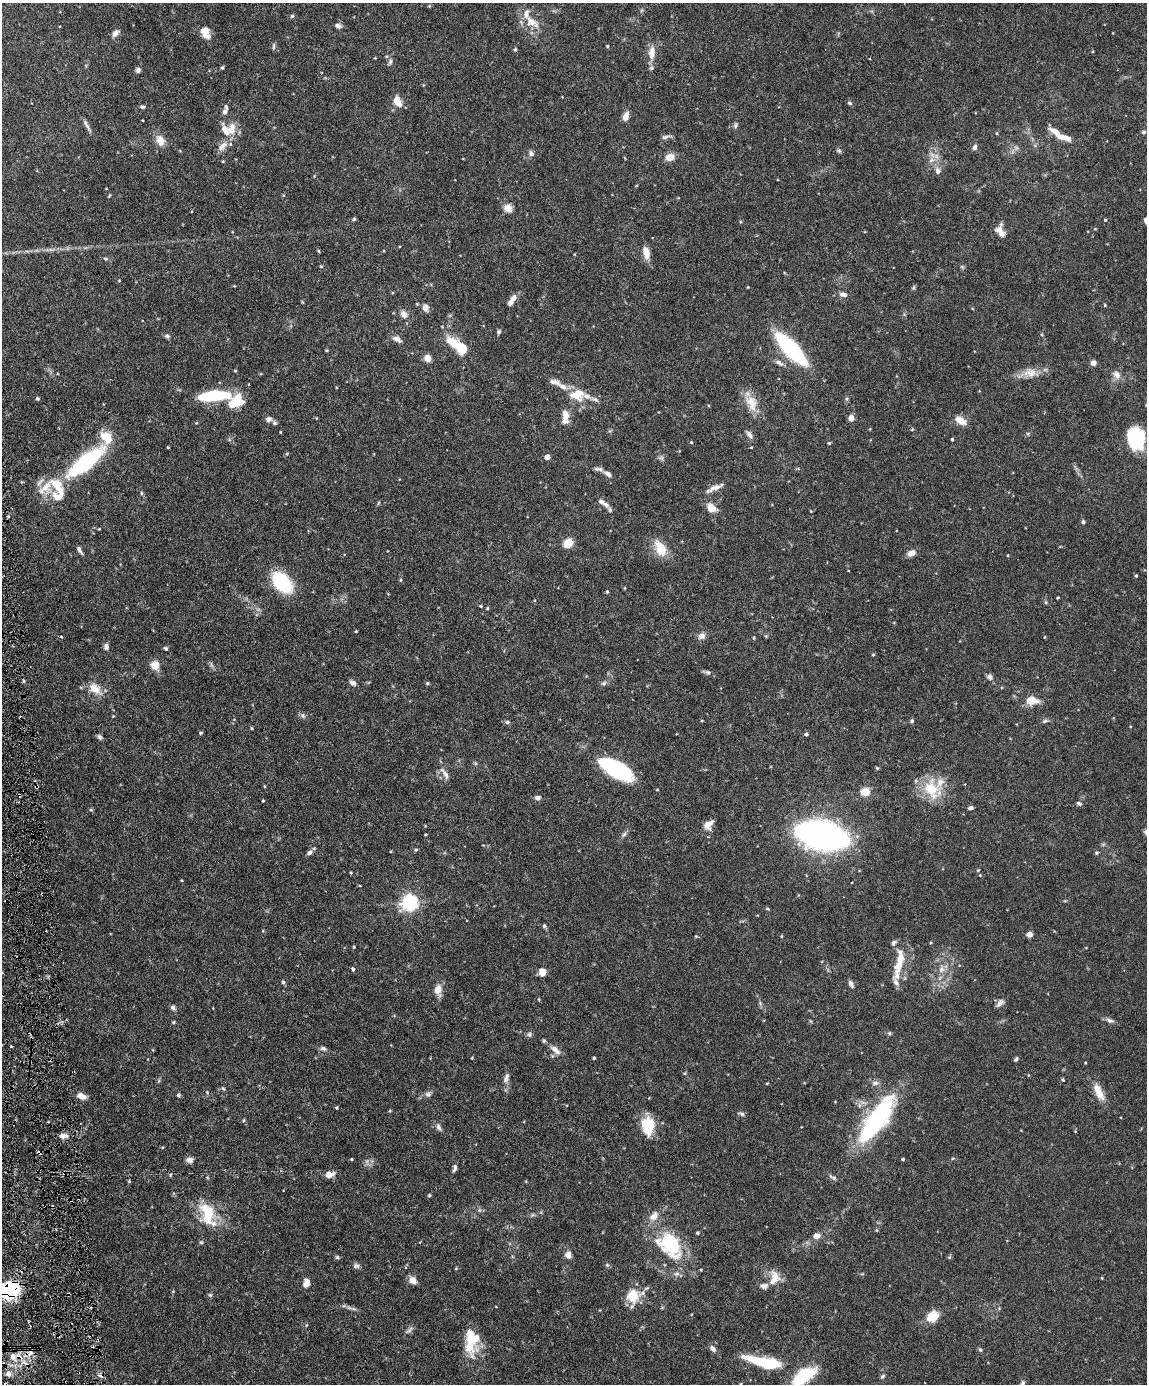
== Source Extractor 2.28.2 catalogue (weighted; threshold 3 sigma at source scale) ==
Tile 7 of 4 x 3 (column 3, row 2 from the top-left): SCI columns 2294-3438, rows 1617-2998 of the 4585 x 4509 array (HDU 1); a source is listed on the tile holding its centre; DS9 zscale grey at full resolution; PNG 1149 x 1386 px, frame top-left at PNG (2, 3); no overlay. Shown black and unused: <1% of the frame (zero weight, under 3 of 6 exposures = <1% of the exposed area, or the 3 px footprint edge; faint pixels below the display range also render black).
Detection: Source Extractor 2.28.2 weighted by HDU 2 'WHT'; one run over the whole footprint, this tile lists its part. Background 0.0991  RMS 0.0036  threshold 0.0148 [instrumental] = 3 sigma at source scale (4.09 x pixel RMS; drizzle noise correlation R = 1.36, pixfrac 0.8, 0.05/0.05 arcsec/px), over >= 5 px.
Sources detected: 278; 2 too faint to see at this stretch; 3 cosmic-ray / hot-pixel residue — not listed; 21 inside a brighter listed object's ellipse — not listed separately; the other 252 listed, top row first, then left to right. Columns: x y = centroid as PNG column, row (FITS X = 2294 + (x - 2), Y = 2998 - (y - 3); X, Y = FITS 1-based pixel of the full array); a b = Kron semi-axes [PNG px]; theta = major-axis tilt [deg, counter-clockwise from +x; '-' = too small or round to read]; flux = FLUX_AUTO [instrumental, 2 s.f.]
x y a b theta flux
429 6 5 4 - 0.31
292 16 5 5 - 0.51
532 22 25 13 -38 5.8
338 26 9 6 -20 1.1
205 32 14 9 -67 3.5
115 33 9 6 45 1.7
274 46 10 4 90 0.61
607 46 4 4 - 0.31
515 49 5 4 - 0.4
652 53 18 9 85 3.6
375 58 3 3 - 0.22
390 62 9 5 75 0.82
222 67 5 4 - 0.42
138 70 6 6 - 0.9
398 101 14 8 -67 3.4
850 103 7 4 -27 0.54
142 107 6 4 -17 0.64
225 111 14 6 71 1.6
625 116 10 6 69 2.4
735 125 9 4 89 0.68
87 126 18 4 -58 1.4
226 130 21 12 -32 5
1143 132 6 4 16 0.57
665 137 11 6 14 1.1
1065 138 20 7 -15 3.5
160 140 15 10 -63 3.3
222 146 16 8 41 2.6
975 147 6 5 - 1.1
839 150 7 5 -47 0.62
531 153 7 7 - 1.1
670 157 10 8 16 2.9
931 160 9 6 22 1.5
223 161 4 3 - 0.28
938 171 10 7 -78 1.5
636 186 4 3 - 0.27
508 208 11 10 - 2.4
354 219 5 4 - 0.44
1105 220 3 3 - 0.32
1145 220 8 4 -81 0.65
999 230 11 10 - 2.9
646 253 14 7 -77 4.1
962 267 7 4 -45 0.49
914 287 6 4 71 0.47
843 294 10 6 -7 1.7
513 298 10 7 57 1.9
1105 305 4 4 - 0.29
425 308 7 6 - 2.4
404 314 12 9 -49 2.1
499 332 7 5 67 0.59
167 336 7 5 -11 0.75
397 339 12 7 -33 1.6
453 343 21 10 -42 7.4
791 349 29 10 -47 49
326 350 4 3 - 0.28
428 358 6 6 - 3.3
779 363 11 6 -30 1.4
1093 363 5 5 - 1.8
235 371 4 4 - 0.32
1030 373 22 12 -4 4.4
1117 375 13 10 -54 2.2
554 382 14 6 -12 1.7
574 395 19 9 -27 4.7
214 396 37 11 5 17
37 398 5 5 - 0.45
595 399 11 5 -22 1.1
751 403 25 15 -67 5.9
566 414 13 9 -70 2.6
851 418 6 5 - 2.2
268 419 7 6 - 1.3
960 421 15 8 -32 3.5
275 423 7 6 - 0.7
912 429 5 3 - 0.29
280 432 4 2 - 0.27
1028 433 6 4 18 0.46
749 435 11 6 -59 1.4
106 437 19 13 -53 5.9
1136 438 21 17 -77 24
952 439 3 3 - 0.64
691 442 4 4 - 0.36
829 443 4 4 - 0.4
168 447 3 3 - 0.28
751 447 4 3 - 0.26
547 457 4 4 - 2.9
85 462 36 12 39 39
598 469 13 5 -4 1.1
608 474 10 6 -32 1.3
714 488 21 6 25 2.6
141 493 6 4 -89 0.42
59 495 25 16 62 6.8
378 503 6 3 70 0.34
606 505 10 7 -54 1.5
711 507 12 9 -44 3.9
1083 522 6 5 - 0.55
99 529 3 3 - 0.24
568 543 9 7 50 5.5
660 548 20 12 -62 6.6
79 550 11 4 -59 1
911 553 10 6 26 2.1
1136 576 4 3 - 0.41
282 582 19 12 -48 28
624 588 5 3 - 0.26
607 592 4 4 - 0.4
1058 598 3 3 - 0.36
481 606 4 4 - 0.31
487 608 4 3 - 0.37
356 631 4 3 - 0.28
702 636 8 7 - 1.9
766 636 5 4 - 0.39
1044 637 4 2 - 0.2
754 638 4 4 - 0.35
106 646 7 6 - 1.2
166 649 6 5 - 0.58
873 655 4 4 - 0.34
155 665 13 11 -75 2.9
707 672 12 5 -14 0.92
989 677 8 7 - 1.3
353 683 9 6 -30 1.2
427 683 5 4 - 0.41
604 683 8 6 17 0.81
95 689 18 11 -42 4.8
1032 700 14 10 -3 5
303 715 8 6 -56 0.81
113 716 4 3 - 0.23
702 721 3 3 - 0.31
912 721 6 4 70 0.51
1045 721 7 5 22 0.71
507 722 6 5 - 0.65
251 728 4 3 - 0.33
200 733 5 4 - 0.44
806 734 4 4 - 0.66
100 737 7 5 -56 0.74
475 763 6 4 -19 0.43
617 769 34 14 -29 33
445 774 20 6 -56 1.9
265 786 4 3 - 0.26
37 787 3 3 - 0.51
931 789 28 23 -33 11
865 792 5 5 - 14
19 795 4 3 - 0.35
538 798 6 5 - 1.3
263 801 3 2 - 0.3
1079 803 7 4 -24 0.74
970 808 6 5 - 0.72
91 810 6 4 -19 0.37
708 825 14 9 50 2.7
425 834 3 2 - 0.32
624 834 8 5 53 0.82
822 835 30 15 -12 230
1103 844 6 4 1 0.48
416 850 5 4 - 0.44
309 853 8 6 40 1.1
1097 853 6 4 22 0.45
978 870 5 3 - 0.29
351 873 4 3 - 0.3
980 875 4 4 - 0.24
181 880 4 3 - 0.27
410 903 6 6 - 110
768 909 5 3 - 0.34
544 926 6 5 - 0.6
1029 934 4 4 - 3.6
696 936 5 3 - 0.32
781 936 4 3 - 0.32
894 943 8 6 50 0.82
354 947 4 4 - 0.29
900 958 20 10 -89 5.4
353 969 4 3 - 0.85
941 969 13 8 81 2.4
542 972 9 8 - 2.4
283 982 5 5 - 0.49
851 984 8 5 -64 1.3
438 990 12 7 -88 3.7
539 999 4 3 - 0.27
760 1003 7 4 -73 0.61
1000 1003 12 6 48 1.4
173 1007 7 6 - 0.91
1110 1020 11 6 -19 1.1
173 1022 5 4 - 0.38
889 1033 5 5 - 0.47
529 1034 7 6 - 0.89
323 1048 9 6 -18 0.9
555 1050 19 8 -40 2.6
472 1058 3 3 - 0.26
594 1058 3 3 - 0.43
1016 1059 6 4 61 0.58
1028 1075 4 3 - 0.3
506 1078 14 6 70 1.6
1063 1080 5 4 - 0.41
767 1083 5 3 - 0.26
875 1083 10 6 8 1.3
223 1089 6 4 -30 0.46
207 1092 5 4 - 0.35
1098 1092 25 9 -64 4.3
428 1094 9 7 4 1.1
178 1095 5 4 - 0.68
81 1096 11 6 -20 2.5
337 1107 4 4 - 0.41
390 1111 4 4 - 0.32
742 1114 8 5 -21 0.71
244 1120 5 3 - 0.35
876 1120 45 15 55 58
648 1126 18 12 -90 11
438 1127 11 6 -68 1.1
63 1136 12 6 -3 1.9
953 1158 6 3 19 0.37
351 1159 3 3 - 0.32
903 1159 3 3 - 0.45
190 1160 9 7 4 1.3
454 1168 9 4 76 0.98
329 1174 7 5 10 3.9
170 1175 5 3 - 0.27
833 1177 13 5 -30 0.94
129 1181 4 4 - 0.32
429 1195 5 4 - 0.39
479 1210 6 4 71 0.51
207 1214 34 19 -71 12
532 1215 7 5 11 0.62
654 1216 14 10 50 3.3
876 1230 4 4 - 0.34
697 1233 4 4 - 0.46
816 1236 8 7 - 2.3
201 1242 5 5 - 0.47
670 1245 32 22 -51 25
568 1255 10 8 -84 1.6
337 1257 6 4 -13 0.57
949 1257 5 5 - 0.45
607 1265 5 5 - 0.55
356 1266 9 7 0 0.98
701 1270 3 2 - 0.28
677 1274 8 7 - 1.3
1102 1278 5 3 - 0.25
774 1279 20 12 38 4.1
413 1280 8 8 - 2.5
306 1283 10 7 76 2.4
10 1290 23 19 24 18
173 1291 5 4 - 0.29
68 1294 4 4 - 0.39
210 1295 6 5 - 0.51
633 1296 21 16 22 7.8
351 1308 18 4 -15 1.2
933 1316 13 10 34 6.4
409 1330 15 5 40 0.98
472 1337 31 16 -76 9.7
713 1349 10 6 -52 1.3
980 1350 7 4 -53 0.5
30 1353 9 8 - 2
13 1357 10 9 - 2.9
764 1363 35 10 -15 21
8 1374 8 7 - 1.5
803 1376 25 12 34 18
882 1376 8 4 44 0.6
1022 1383 9 5 55 0.86
6 1384 3 3 - 0.43
Overlapping masked pixels (flux is a lower limit): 7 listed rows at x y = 37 787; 19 795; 10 1290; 68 1294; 13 1357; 8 1374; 6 1384
Isophote crosses this tile's border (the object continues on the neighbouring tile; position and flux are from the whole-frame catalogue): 4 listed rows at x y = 10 1290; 803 1376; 1022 1383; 6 1384